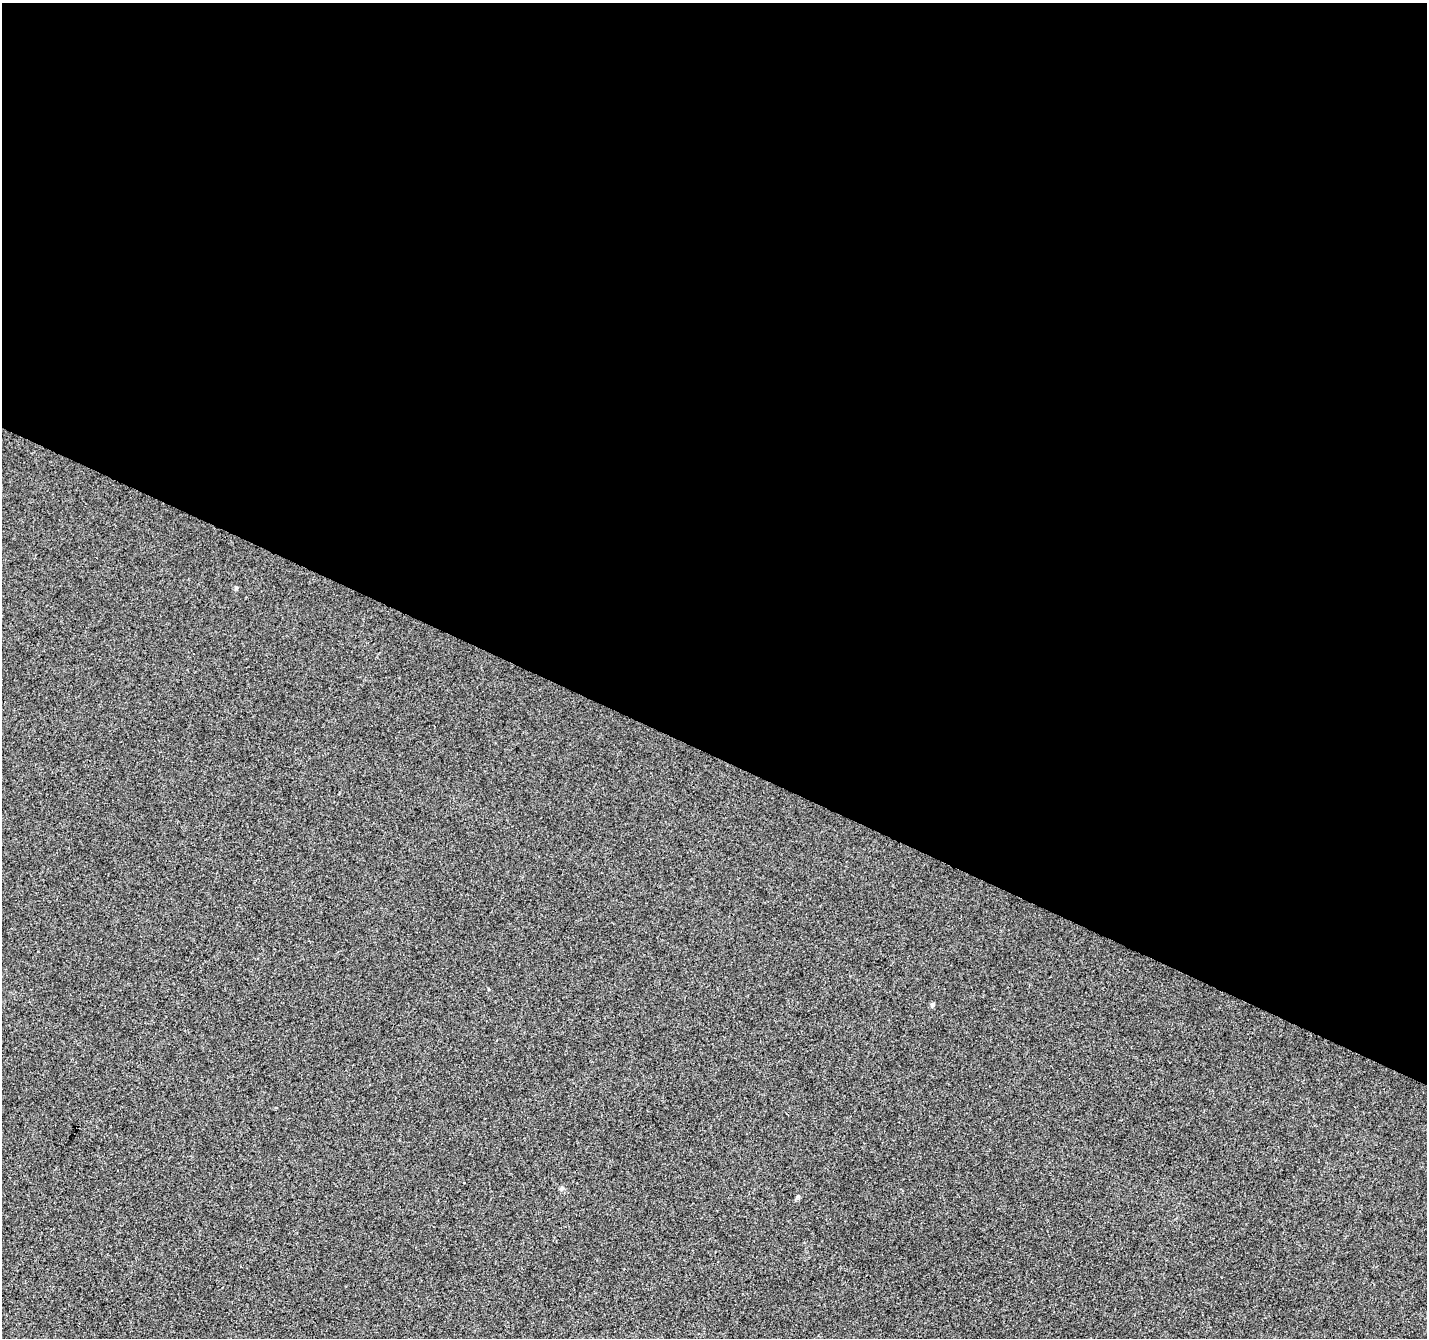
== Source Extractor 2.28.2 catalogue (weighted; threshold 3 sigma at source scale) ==
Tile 3 of 4 x 4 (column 3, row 1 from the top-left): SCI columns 2859-4283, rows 4277-5612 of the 5708 x 5815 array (HDU 1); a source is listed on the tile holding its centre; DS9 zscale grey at full resolution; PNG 1429 x 1340 px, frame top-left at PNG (2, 3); no overlay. Shown black and unused: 56% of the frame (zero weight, under 3 of 4 exposures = <1% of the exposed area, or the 3 px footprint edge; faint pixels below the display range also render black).
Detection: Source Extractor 2.28.2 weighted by HDU 2 'WHT'; one run over the whole footprint, this tile lists its part. Background 2.39e-04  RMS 0.0036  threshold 0.0162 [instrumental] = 3 sigma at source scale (4.5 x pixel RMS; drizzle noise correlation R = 1.50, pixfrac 1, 0.0396/0.0396 arcsec/px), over >= 5 px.
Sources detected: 3; all 3 listed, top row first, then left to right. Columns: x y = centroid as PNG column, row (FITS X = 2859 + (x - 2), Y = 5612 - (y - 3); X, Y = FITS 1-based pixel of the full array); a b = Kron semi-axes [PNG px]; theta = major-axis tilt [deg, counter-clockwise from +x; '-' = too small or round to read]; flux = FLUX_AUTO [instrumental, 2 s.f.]
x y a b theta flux
236 588 5 4 - 0.58
488 989 4 3 - 0.26
933 1005 4 4 - 0.87